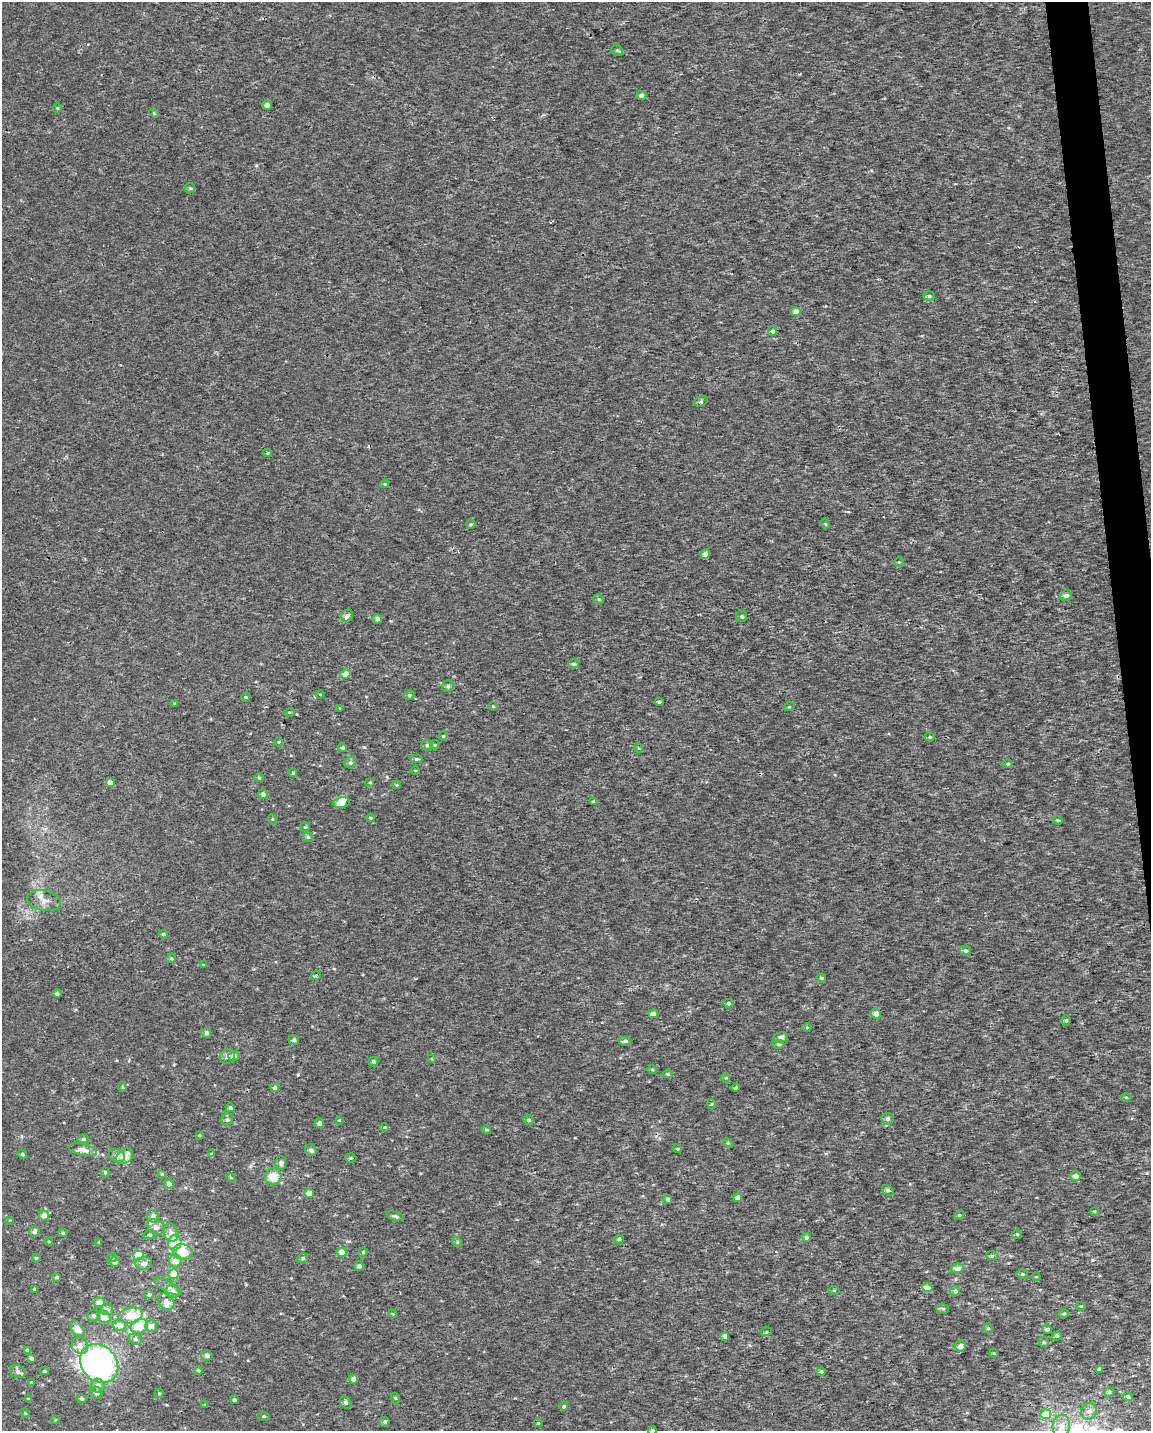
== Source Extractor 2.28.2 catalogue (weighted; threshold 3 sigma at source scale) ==
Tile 6 of 4 x 3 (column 2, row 2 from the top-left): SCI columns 1150-2298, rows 1481-2909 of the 4595 x 4347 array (HDU 1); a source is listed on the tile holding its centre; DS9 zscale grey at full resolution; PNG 1153 x 1433 px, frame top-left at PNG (2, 2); each listed source drawn as its Kron ellipse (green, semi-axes under 4 px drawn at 4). Shown black and unused: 2% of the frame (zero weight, under 2 of 3 exposures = <1% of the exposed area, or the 3 px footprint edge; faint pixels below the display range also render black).
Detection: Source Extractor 2.28.2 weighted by HDU 2 'WHT'; one run over the whole footprint, this tile lists its part. Background 5.72e-04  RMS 0.0029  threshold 0.013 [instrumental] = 3 sigma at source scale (4.5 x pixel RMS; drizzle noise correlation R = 1.50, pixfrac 1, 0.0396/0.0396 arcsec/px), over >= 5 px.
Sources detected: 228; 1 inside a brighter object's white glare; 1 cosmic-ray / hot-pixel residue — neither listed nor drawn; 11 inside a brighter listed object's ellipse — not listed separately; the other 215 listed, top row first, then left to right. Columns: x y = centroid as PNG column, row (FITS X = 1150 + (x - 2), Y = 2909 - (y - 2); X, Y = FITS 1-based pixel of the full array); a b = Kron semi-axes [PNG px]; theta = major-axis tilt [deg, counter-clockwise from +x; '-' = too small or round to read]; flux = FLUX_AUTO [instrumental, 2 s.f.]
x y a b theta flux
617 50 6 5 - 0.51
641 95 5 4 - 1.3
267 105 5 4 - 1.3
57 108 4 4 - 0.3
154 113 5 4 - 0.33
190 188 5 5 - 0.41
929 296 5 5 - 0.49
796 312 4 4 - 3.2
772 331 5 4 - 0.96
701 401 7 5 16 0.52
268 453 4 4 - 0.3
385 484 4 4 - 0.36
471 524 5 4 - 0.36
825 524 5 4 - 0.33
705 554 5 4 - 1.5
899 562 5 4 - 0.32
1066 595 6 5 - 1
599 599 6 4 -23 0.45
347 615 6 5 - 1
742 616 5 5 - 0.57
377 619 4 4 - 1.2
574 664 5 4 - 0.56
346 674 5 4 - 2.8
448 686 6 5 - 0.72
320 694 4 3 - 0.21
409 695 5 4 - 0.48
246 697 4 3 - 0.48
659 702 4 3 - 0.52
175 704 4 3 - 0.32
493 706 4 4 - 0.33
789 707 5 3 - 0.23
340 708 3 3 - 0.25
289 712 5 4 - 0.41
443 736 4 4 - 0.34
930 737 5 4 - 0.35
279 742 4 4 - 0.3
427 745 6 5 - 0.62
435 745 4 4 - 0.38
342 748 4 4 - 0.46
638 748 5 3 - 0.22
416 759 6 4 -2 0.55
350 763 6 5 - 0.67
1008 764 5 4 - 0.48
415 770 5 3 - 0.26
293 773 4 4 - 0.37
259 778 5 4 - 0.32
370 782 4 3 - 0.26
110 783 4 4 - 2.3
397 785 4 3 - 0.39
263 794 5 4 - 1.1
594 801 4 3 - 0.54
342 803 8 5 10 2.2
370 818 4 4 - 0.32
272 819 5 3 - 0.25
1058 820 5 4 - 0.35
305 827 5 5 - 0.38
308 837 5 4 - 0.46
44 901 17 10 -12 2.7
163 934 4 4 - 0.6
965 951 5 5 - 0.65
171 958 5 4 - 0.41
203 965 4 3 - 0.3
316 976 5 4 - 0.42
821 978 5 4 - 0.45
57 994 4 4 - 0.72
729 1003 5 4 - 0.49
653 1014 5 4 - 2.2
876 1014 5 5 - 2
1066 1020 5 4 - 0.48
807 1027 4 3 - 0.23
206 1033 5 4 - 0.98
781 1038 7 5 10 1.2
294 1040 5 5 - 0.9
625 1041 6 4 2 0.7
778 1044 6 4 -2 0.49
227 1056 8 6 38 0.94
234 1056 5 5 - 1.3
432 1059 4 3 - 0.28
373 1062 5 4 - 0.77
652 1070 4 4 - 0.33
668 1074 5 4 - 0.43
725 1078 5 3 - 0.29
122 1087 5 4 - 0.35
275 1088 4 4 - 1
736 1088 4 4 - 0.57
1126 1097 5 3 - 0.34
712 1104 5 3 - 0.28
230 1108 4 4 - 0.63
227 1119 6 6 - 0.73
887 1119 6 6 - 0.89
339 1120 3 3 - 0.24
529 1120 5 4 - 0.66
319 1123 5 4 - 1.4
384 1127 4 3 - 0.24
486 1130 5 4 - 0.39
199 1135 4 3 - 0.3
83 1139 5 4 - 0.49
728 1143 5 4 - 0.34
677 1149 4 3 - 0.28
83 1150 14 6 -12 2.1
311 1150 6 5 - 0.94
22 1154 5 4 - 0.54
211 1154 4 4 - 0.38
117 1155 8 6 -22 1.1
125 1156 9 6 38 3
351 1158 6 4 2 0.51
281 1163 7 5 89 0.82
105 1172 5 4 - 0.44
162 1174 4 3 - 0.32
1076 1176 5 4 - 1.9
273 1177 8 8 - 4.5
231 1178 5 4 - 0.36
169 1184 4 4 - 3
888 1190 6 4 -38 0.59
309 1193 5 4 - 2.6
738 1198 4 4 - 2.5
668 1199 4 4 - 0.69
1094 1211 4 4 - 0.29
44 1215 5 5 - 2.2
959 1215 5 4 - 0.38
153 1216 6 6 - 1.4
395 1216 9 4 -17 0.71
10 1220 4 2 - 0.19
156 1227 9 7 -30 1.4
34 1231 5 5 - 0.94
63 1233 4 4 - 0.44
171 1233 9 7 -71 1.5
1017 1234 5 4 - 0.36
150 1235 6 4 -1 0.4
806 1237 4 4 - 1.4
619 1239 5 4 - 0.57
49 1242 4 4 - 0.27
99 1242 4 3 - 0.35
457 1242 5 4 - 0.44
175 1243 8 6 78 8.5
183 1252 10 8 -14 5.4
342 1252 4 4 - 4.2
363 1252 5 4 - 0.28
138 1255 5 5 - 6.8
992 1256 6 4 5 0.51
36 1258 4 3 - 0.5
112 1258 5 4 - 0.36
303 1258 5 5 - 0.49
175 1261 6 6 - 2.1
115 1262 5 4 - 1.2
144 1264 8 6 1 1.4
359 1266 5 4 - 0.93
957 1268 6 5 - 1.3
174 1274 5 5 - 5.1
1022 1274 6 4 -15 0.47
57 1277 4 3 - 0.43
1036 1277 4 3 - 0.22
168 1287 15 5 -29 1.4
927 1288 5 4 - 2.5
35 1289 3 3 - 0.48
834 1290 5 3 - 0.34
173 1291 7 6 - 1.6
955 1291 5 5 - 1
149 1294 5 4 - 0.67
99 1302 5 5 - 2.6
166 1302 9 7 -45 1.6
1081 1306 5 3 - 0.26
107 1309 6 5 - 1.3
943 1309 6 5 - 0.53
393 1314 4 3 - 0.28
1064 1314 5 4 - 0.39
130 1315 12 7 13 5.3
93 1316 6 5 - 0.84
104 1317 7 6 - 3.4
120 1325 6 5 - 2.5
139 1326 9 7 23 4.6
151 1326 6 6 - 1.7
988 1328 5 4 - 0.49
77 1329 9 6 -54 2.6
1047 1329 5 4 - 0.85
766 1332 5 3 - 0.27
725 1336 4 4 - 1.1
1057 1336 5 4 - 0.47
135 1339 7 5 -16 0.67
1044 1342 5 4 - 0.38
80 1345 8 8 - 2
960 1346 5 5 - 1.9
27 1350 3 3 - 0.84
994 1353 4 4 - 0.31
207 1356 6 5 - 0.96
31 1358 4 4 - 0.97
99 1363 21 17 -48 71
1099 1369 4 4 - 0.73
198 1370 4 4 - 0.49
45 1371 4 4 - 0.41
18 1372 8 6 -27 1.2
821 1372 4 4 - 0.63
354 1379 4 4 - 2.5
32 1383 3 3 - 0.51
98 1386 7 6 - 1.7
1109 1392 5 5 - 0.74
96 1393 6 5 - 0.9
159 1393 5 4 - 0.34
1128 1397 5 4 - 0.78
395 1398 5 3 - 0.32
28 1399 3 3 - 0.33
81 1399 5 4 - 0.74
234 1400 4 3 - 0.66
346 1402 7 5 -54 0.76
205 1405 3 3 - 0.29
564 1407 4 4 - 0.85
1089 1411 8 8 - 1.4
25 1413 5 4 - 0.32
1046 1414 5 5 - 5.9
264 1416 6 3 -8 0.33
55 1420 4 3 - 0.22
385 1422 5 5 - 0.68
538 1423 4 3 - 0.26
1061 1426 11 8 83 2.3
652 1430 4 4 - 0.57
Isophote crosses this tile's border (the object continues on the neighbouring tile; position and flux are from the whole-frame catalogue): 1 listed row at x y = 652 1430
Unlisted compact peaks at least as high as the median listed source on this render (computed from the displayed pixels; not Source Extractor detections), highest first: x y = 298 1075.